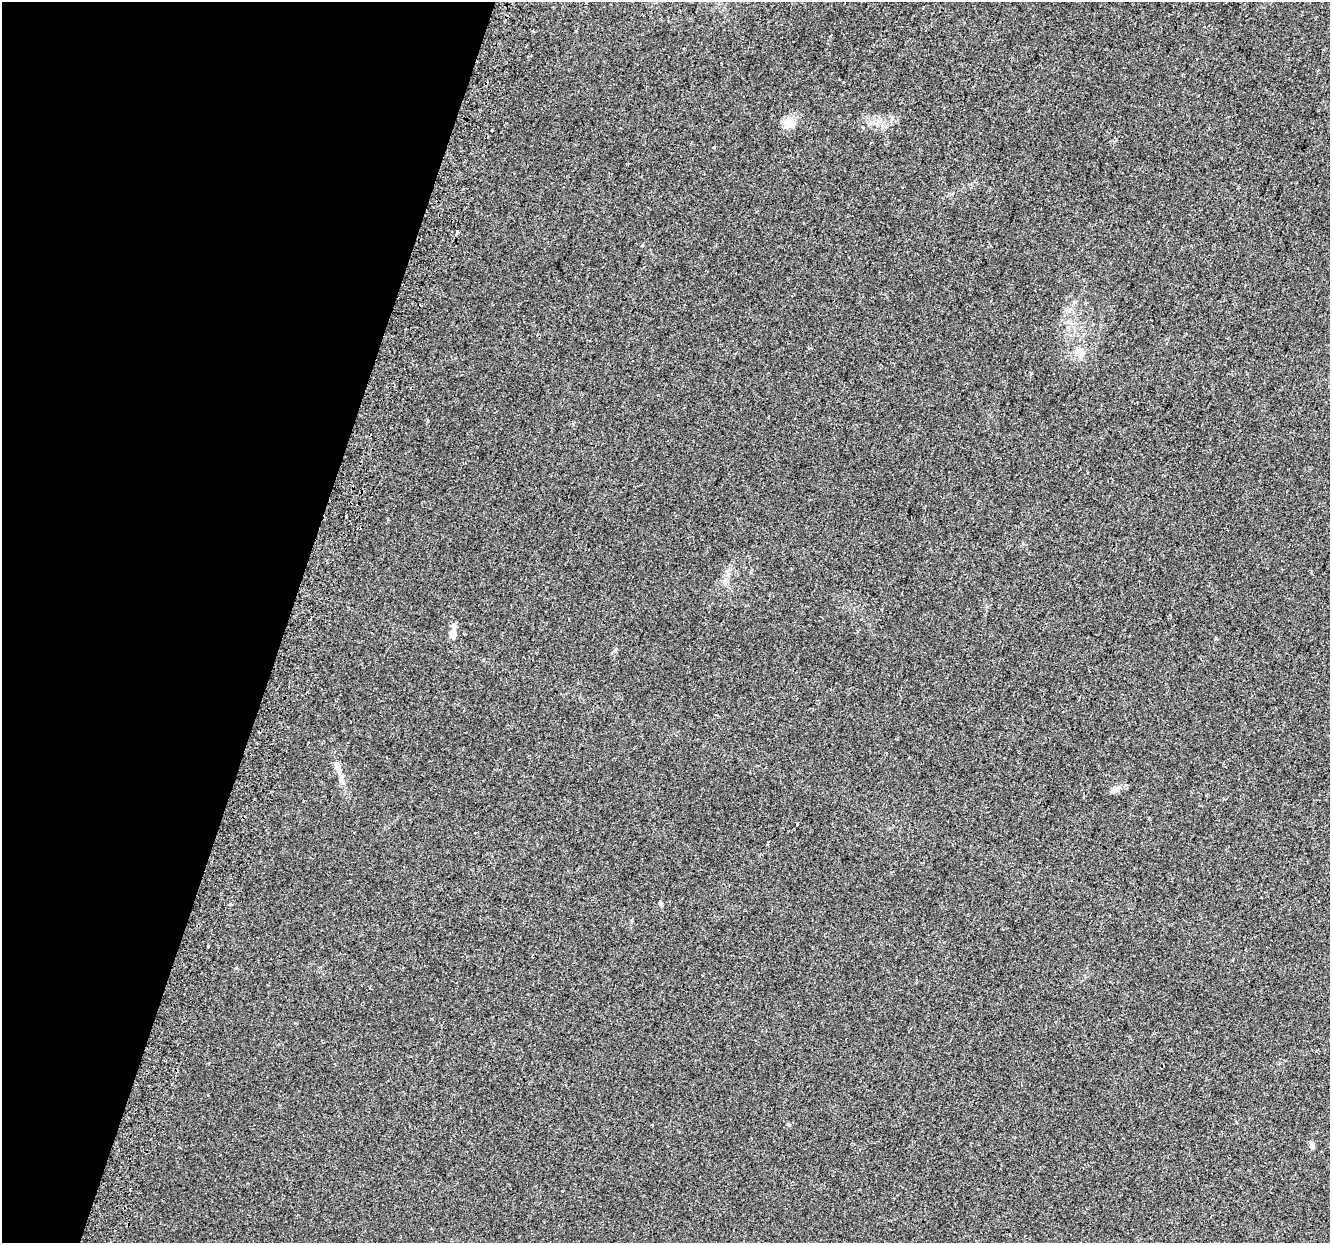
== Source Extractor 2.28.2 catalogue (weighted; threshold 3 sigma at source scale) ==
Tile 9 of 4 x 4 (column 1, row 3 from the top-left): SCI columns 62-1389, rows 1587-2827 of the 5427 x 5594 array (HDU 1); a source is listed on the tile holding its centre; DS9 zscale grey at full resolution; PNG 1332 x 1245 px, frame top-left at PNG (2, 2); no overlay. Shown black and unused: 22% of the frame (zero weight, under 2 of 3 exposures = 4% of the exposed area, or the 3 px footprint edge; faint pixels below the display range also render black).
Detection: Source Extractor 2.28.2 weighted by HDU 2 'WHT'; one run over the whole footprint, this tile lists its part. Background 0.0371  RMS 0.0054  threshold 0.0245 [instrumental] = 3 sigma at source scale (4.5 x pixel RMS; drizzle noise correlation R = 1.50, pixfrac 1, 0.0396/0.0396 arcsec/px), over >= 5 px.
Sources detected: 16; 2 cosmic-ray / hot-pixel residue — not listed; the other 14 listed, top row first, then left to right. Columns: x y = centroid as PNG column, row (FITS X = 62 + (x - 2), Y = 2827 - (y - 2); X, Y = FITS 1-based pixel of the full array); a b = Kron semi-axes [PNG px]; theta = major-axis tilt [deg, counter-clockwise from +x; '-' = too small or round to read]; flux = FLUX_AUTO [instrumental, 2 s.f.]
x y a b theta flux
789 121 17 14 -84 5.5
714 147 3 3 - 2.9
457 232 3 3 - 3.8
1080 353 12 10 -17 4.5
453 634 13 9 -89 3.5
615 650 8 4 55 0.93
338 769 13 7 -66 3
1114 789 13 8 27 2.8
797 824 3 2 - 0.99
660 903 6 4 -68 0.8
231 904 3 3 - 3.8
208 946 3 3 - 0.91
652 1125 3 3 - 1.1
1312 1145 11 5 -75 1.6
Unlisted compact peaks at least as high as the median listed source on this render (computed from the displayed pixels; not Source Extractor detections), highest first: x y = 788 1124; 642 245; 728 570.